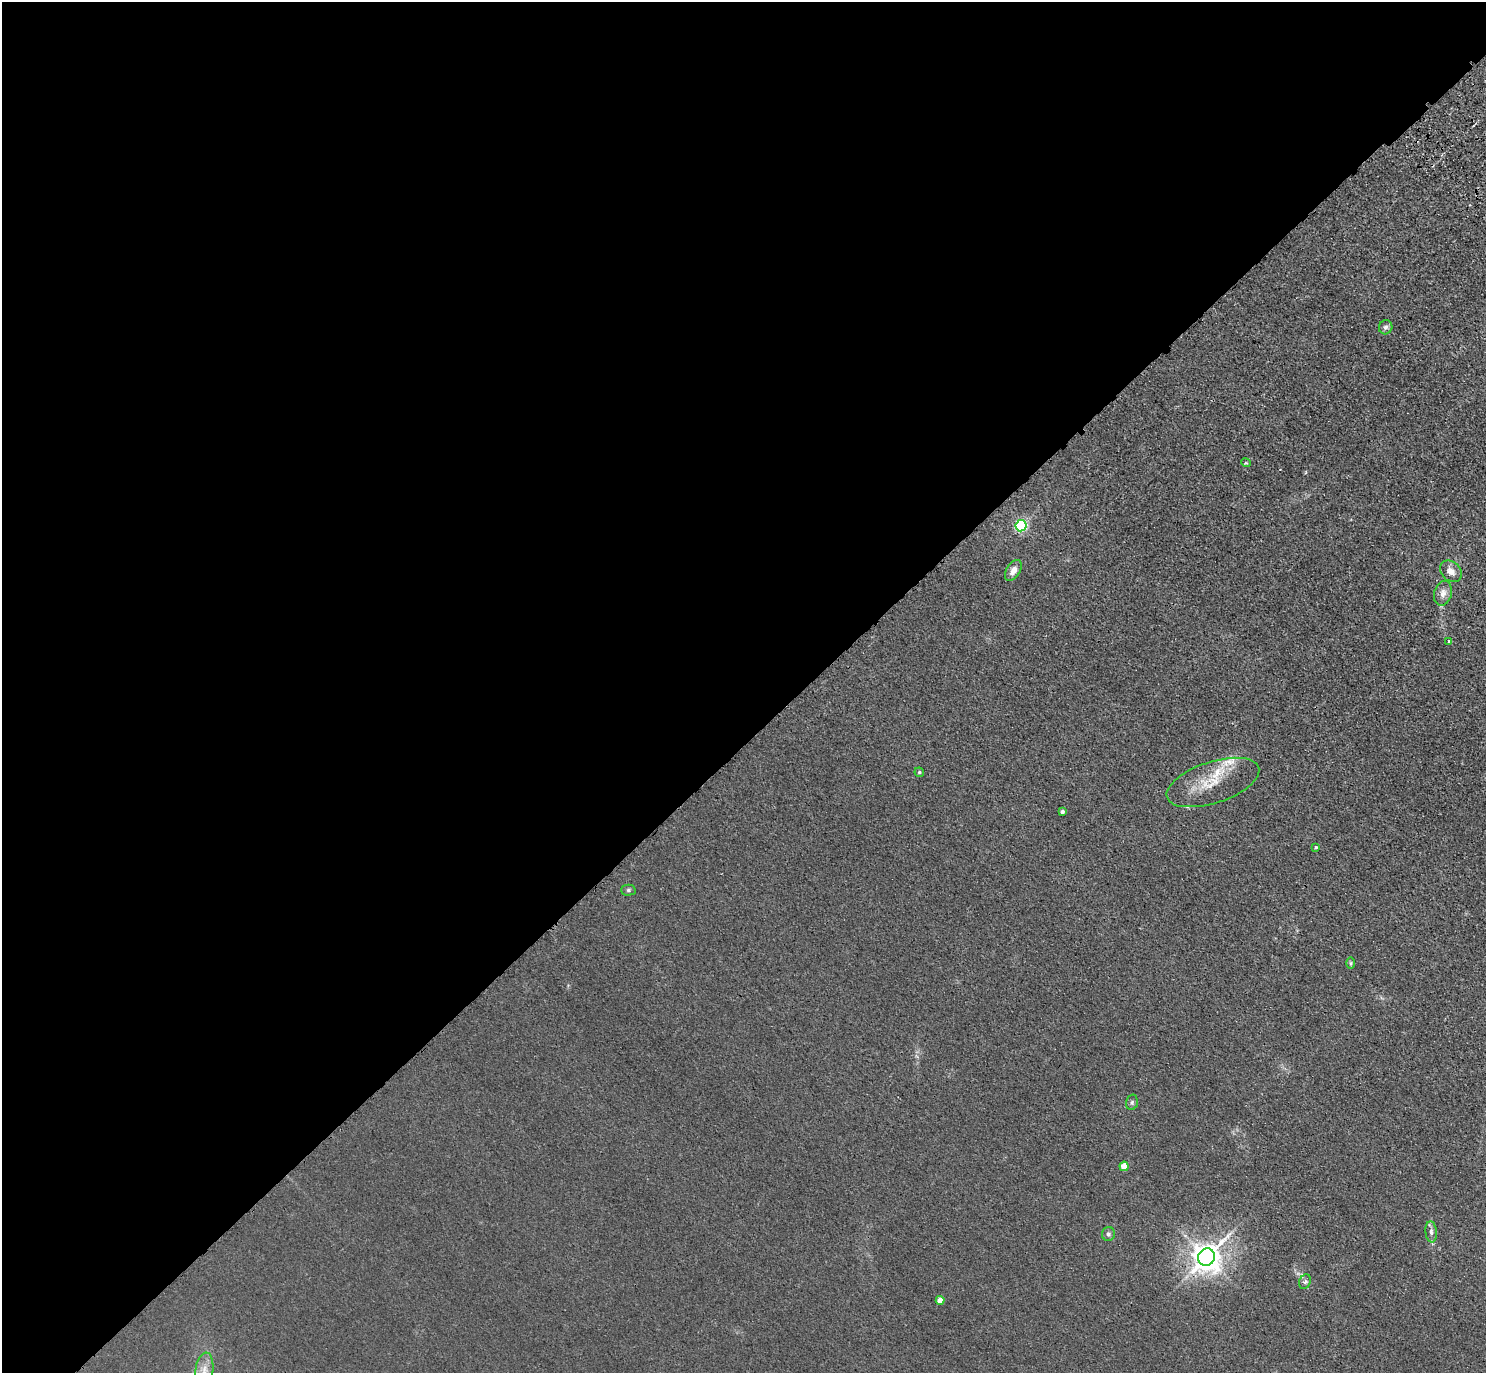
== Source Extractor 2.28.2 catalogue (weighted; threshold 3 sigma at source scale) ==
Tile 5 of 4 x 4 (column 1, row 2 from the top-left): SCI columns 91-1574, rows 3130-4500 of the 6118 x 6118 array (HDU 1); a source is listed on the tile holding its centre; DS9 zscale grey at full resolution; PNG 1488 x 1375 px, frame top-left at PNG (2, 2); each listed source drawn as its Kron ellipse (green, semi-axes under 4 px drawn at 4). Shown black and unused: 54% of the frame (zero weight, under 3 of 4 exposures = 6% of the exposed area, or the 3 px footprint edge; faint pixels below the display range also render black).
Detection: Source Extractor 2.28.2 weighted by HDU 2 'WHT'; one run over the whole footprint, this tile lists its part. Background 0.0112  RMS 0.0054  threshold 0.0242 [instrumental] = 3 sigma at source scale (4.5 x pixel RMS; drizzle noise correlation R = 1.50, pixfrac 1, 0.05/0.05 arcsec/px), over >= 5 px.
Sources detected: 24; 3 inside a brighter listed object's ellipse — not listed separately; the other 21 listed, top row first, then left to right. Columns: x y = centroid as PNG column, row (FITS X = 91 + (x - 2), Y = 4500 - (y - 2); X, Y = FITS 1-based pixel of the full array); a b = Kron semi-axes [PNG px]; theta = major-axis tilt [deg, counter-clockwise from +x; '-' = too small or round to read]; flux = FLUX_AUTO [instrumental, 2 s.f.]
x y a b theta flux
1386 327 7 6 - 1.6
1246 463 5 3 - 0.47
1021 526 5 5 - 85
1013 570 11 6 58 3.9
1451 571 12 9 -45 4.1
1443 593 12 9 76 3.8
1449 641 3 3 - 3.3
919 772 5 4 - 0.92
1213 782 48 20 18 20
1062 812 4 3 - 1.3
1316 847 4 4 - 0.74
628 890 7 5 0 1.1
1350 963 6 4 90 0.85
1132 1102 8 5 75 1.1
1124 1166 4 4 - 9.3
1431 1232 10 5 -84 2.1
1108 1234 7 6 - 1.3
1207 1257 9 8 - 740
1305 1282 7 5 68 1.4
940 1300 4 4 - 5
204 1370 18 9 83 6.5
Isophote crosses this tile's border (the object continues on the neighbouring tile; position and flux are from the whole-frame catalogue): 1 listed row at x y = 204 1370